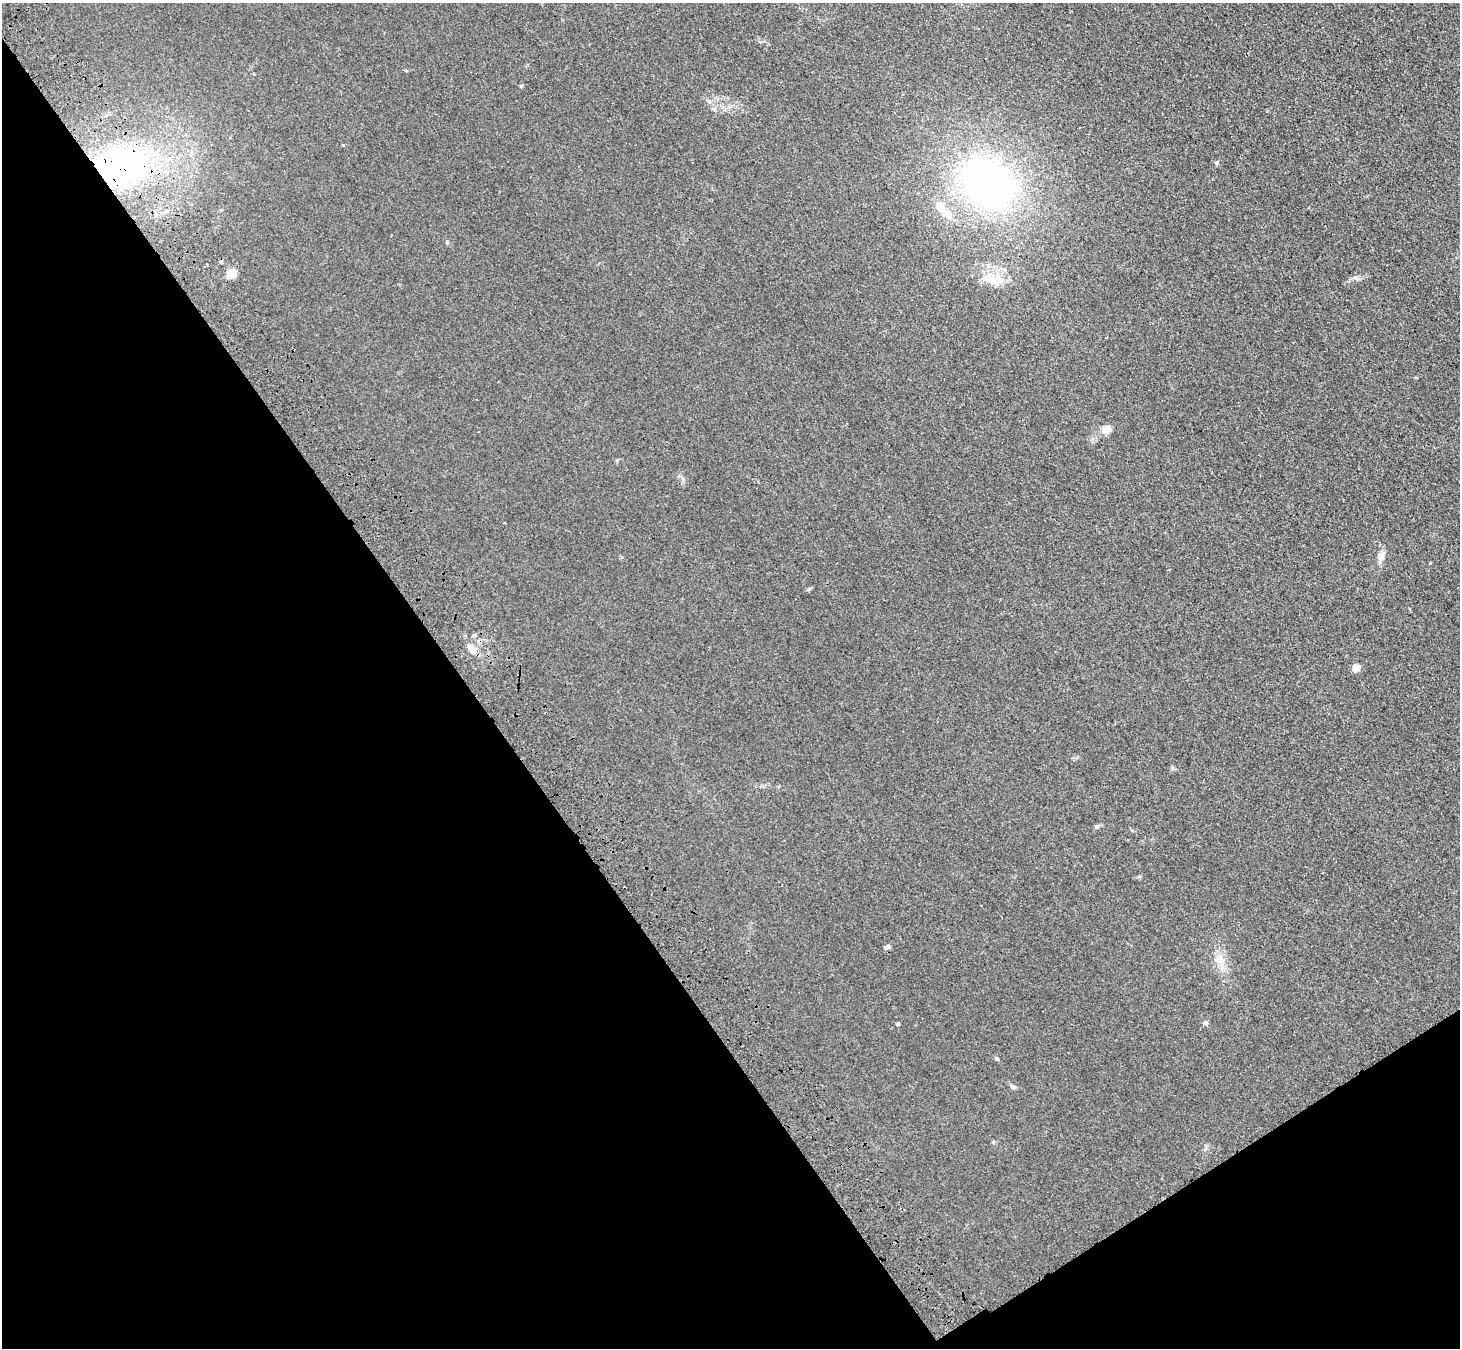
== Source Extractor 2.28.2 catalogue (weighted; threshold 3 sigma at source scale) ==
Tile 14 of 4 x 4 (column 2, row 4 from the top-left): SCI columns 1562-3019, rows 235-1580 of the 6036 x 5989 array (HDU 1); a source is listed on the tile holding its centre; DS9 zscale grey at full resolution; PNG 1462 x 1350 px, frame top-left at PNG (2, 3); no overlay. Shown black and unused: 36% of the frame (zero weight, under 3 of 4 exposures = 6% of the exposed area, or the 3 px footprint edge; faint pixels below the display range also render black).
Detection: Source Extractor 2.28.2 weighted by HDU 2 'WHT'; one run over the whole footprint, this tile lists its part. Background 0.0276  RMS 0.0061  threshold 0.0274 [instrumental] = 3 sigma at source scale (4.5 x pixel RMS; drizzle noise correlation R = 1.50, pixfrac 1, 0.05/0.05 arcsec/px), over >= 5 px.
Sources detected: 22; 2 cosmic-ray / hot-pixel residue — not listed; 2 inside a brighter listed object's ellipse — not listed separately; the other 18 listed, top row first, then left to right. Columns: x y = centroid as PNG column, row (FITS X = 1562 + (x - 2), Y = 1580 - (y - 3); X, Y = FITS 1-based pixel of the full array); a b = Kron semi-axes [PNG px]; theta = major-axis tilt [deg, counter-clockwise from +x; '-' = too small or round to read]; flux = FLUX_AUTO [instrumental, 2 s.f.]
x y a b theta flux
1217 163 6 5 - 1.1
121 166 38 31 15 130
988 184 55 43 -36 230
944 211 27 10 -43 10
231 274 10 8 45 8.1
993 280 15 12 -78 8.9
1106 429 12 8 23 6.4
1381 555 13 9 68 3.9
471 649 15 7 -49 5.1
1356 668 5 4 - 13
1097 826 6 5 - 1
888 947 8 5 20 1.7
1220 960 9 4 -19 2.1
1205 1023 6 5 - 1.8
898 1024 4 3 - 1.1
997 1059 5 4 - 0.79
1013 1087 8 5 -27 1.3
1205 1148 6 4 70 1
Overlapping masked pixels (flux is a lower limit): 1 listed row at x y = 121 166
Unlisted compact peaks at least as high as the median listed source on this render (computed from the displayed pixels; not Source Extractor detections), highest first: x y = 521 86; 809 589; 993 1142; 1430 563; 447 243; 343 145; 1139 877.